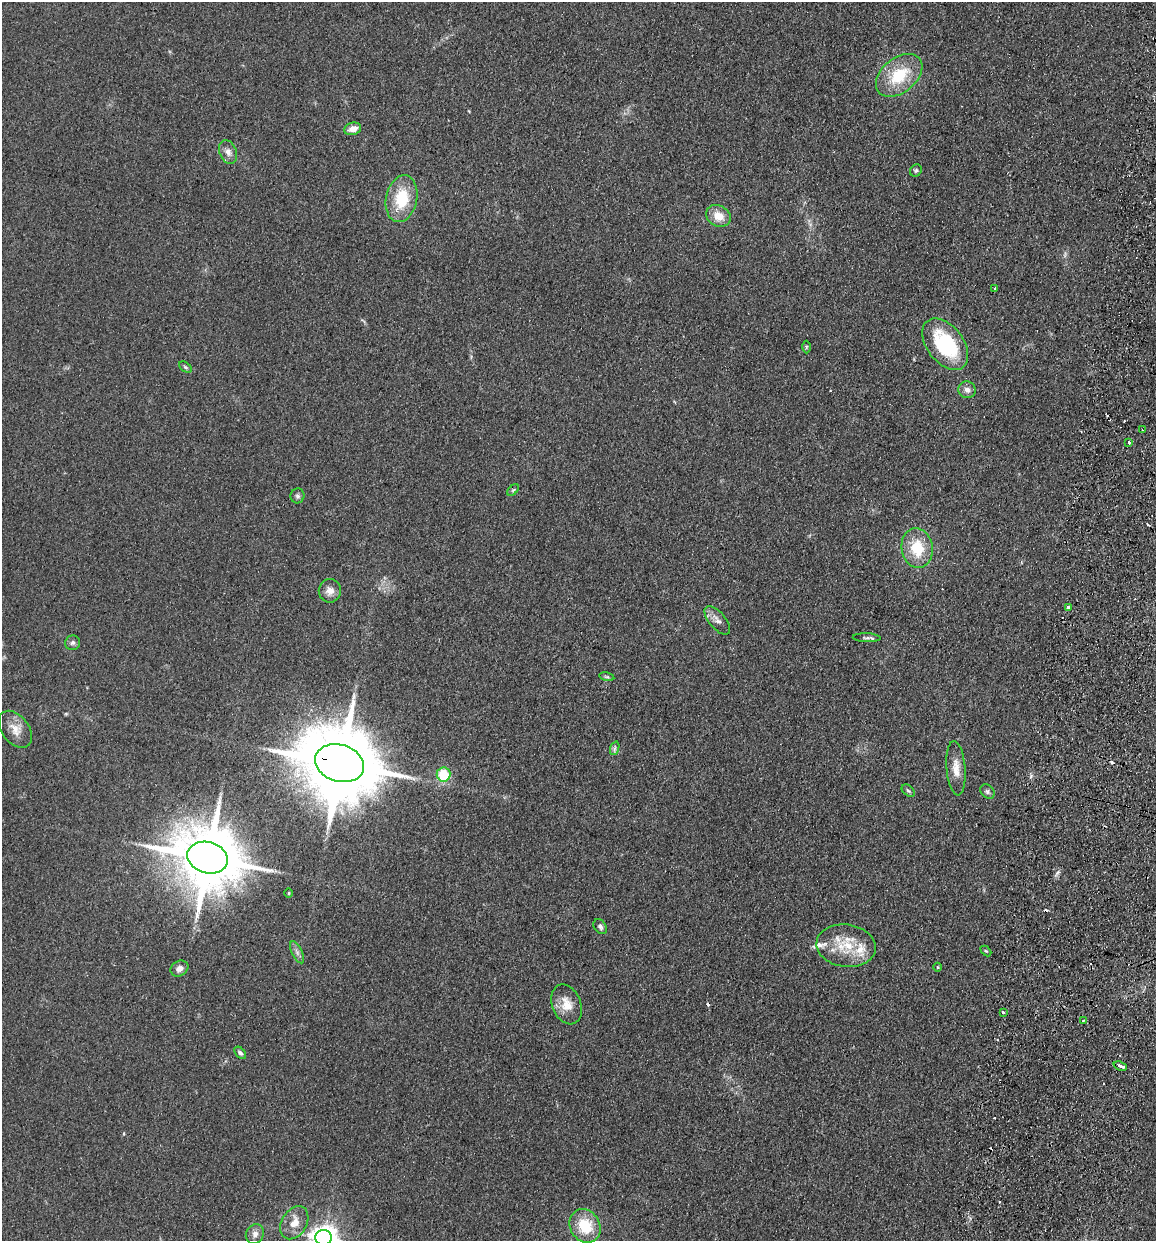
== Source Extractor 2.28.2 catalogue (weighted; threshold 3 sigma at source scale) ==
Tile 10 of 4 x 4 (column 2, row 3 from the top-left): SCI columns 1331-2484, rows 1254-2492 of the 5089 x 4985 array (HDU 1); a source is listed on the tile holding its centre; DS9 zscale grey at full resolution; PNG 1158 x 1243 px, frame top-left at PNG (2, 2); each listed source drawn as its Kron ellipse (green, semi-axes under 4 px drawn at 4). Shown black and unused: <1% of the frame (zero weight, under 2 of 3 exposures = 3% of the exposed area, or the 3 px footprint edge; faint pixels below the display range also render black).
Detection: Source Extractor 2.28.2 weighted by HDU 2 'WHT'; one run over the whole footprint, this tile lists its part. Background 0.183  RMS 0.012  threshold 0.0541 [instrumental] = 3 sigma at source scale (4.5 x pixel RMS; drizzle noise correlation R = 1.50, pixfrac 1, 0.05/0.05 arcsec/px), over >= 5 px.
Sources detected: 62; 14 cosmic-ray / hot-pixel residue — neither listed nor drawn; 2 inside a brighter listed object's ellipse — not listed separately; the other 46 listed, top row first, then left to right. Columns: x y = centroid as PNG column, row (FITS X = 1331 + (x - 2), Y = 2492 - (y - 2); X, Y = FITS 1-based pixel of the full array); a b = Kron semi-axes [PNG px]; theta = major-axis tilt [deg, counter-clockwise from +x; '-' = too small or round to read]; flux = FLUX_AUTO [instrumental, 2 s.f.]
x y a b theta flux
899 75 26 17 39 50
353 129 9 6 14 10
228 152 12 8 -69 7.3
916 170 6 5 - 2
402 199 24 15 78 46
718 216 13 10 -27 17
995 289 3 3 - 3.4
945 344 29 18 -52 96
806 347 6 4 89 1.6
185 367 7 4 -37 2
967 390 8 8 - 5.9
1142 430 3 2 - 1.6
1129 442 3 3 - 3
513 490 7 4 44 1.9
297 496 7 7 - 3.1
917 548 20 15 -80 39
330 591 12 11 - 8.5
1068 608 4 3 - 30
717 620 17 8 -49 7.8
867 638 14 4 -2 3.4
73 643 7 7 - 3.4
607 677 7 4 -13 1.8
15 729 21 13 -53 15
615 748 7 4 71 2.5
340 763 25 18 -17 15000
956 768 27 9 -85 15
444 774 7 7 - 40
908 791 7 5 -39 2.3
987 791 8 6 -46 2.9
208 858 20 15 -16 11000
289 893 4 3 - 1.2
600 927 8 6 -57 3.5
846 946 30 21 -7 42
986 951 6 4 -43 1.4
297 952 12 5 -64 4.4
937 967 4 3 - 1.1
179 968 9 7 29 6.2
567 1004 21 14 -68 19
1003 1012 3 3 - 3.2
1083 1021 2 2 - 1.2
240 1053 7 4 -50 2.9
1120 1066 7 3 -20 9.4
294 1223 18 12 60 17
585 1226 17 14 -57 42
255 1234 10 9 - 6.7
324 1238 8 7 - 1300
Overlapping masked pixels (flux is a lower limit): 1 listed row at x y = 340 763
Isophote crosses this tile's border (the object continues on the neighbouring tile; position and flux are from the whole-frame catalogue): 1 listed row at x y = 324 1238